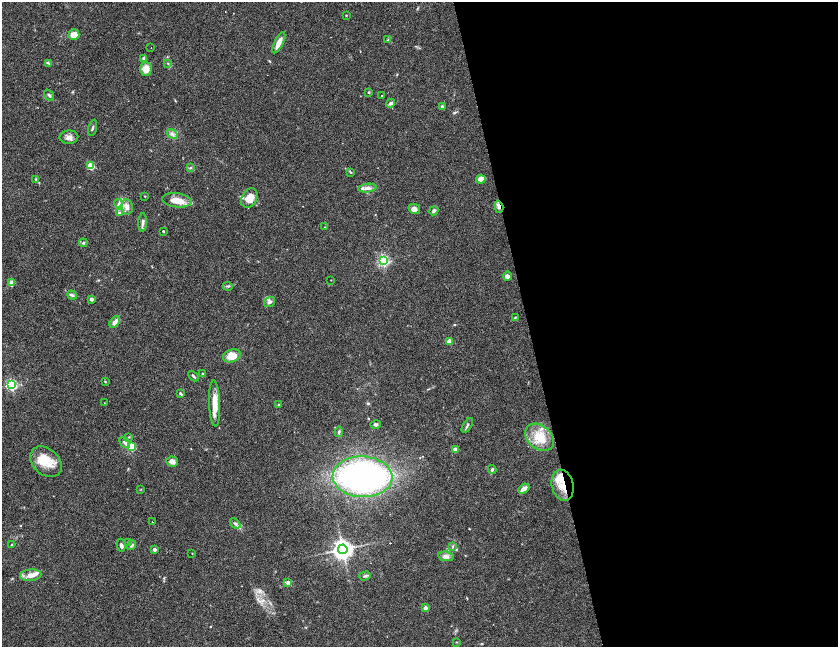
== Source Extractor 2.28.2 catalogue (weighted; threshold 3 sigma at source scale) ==
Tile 8 of 4 x 4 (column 4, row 2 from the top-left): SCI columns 5020-6691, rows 3146-4434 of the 6691 x 6175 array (HDU 1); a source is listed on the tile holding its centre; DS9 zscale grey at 2 x 2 block average (1 PNG px = mean of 2 x 2 image px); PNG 840 x 649 px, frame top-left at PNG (2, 2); each listed source drawn as its Kron ellipse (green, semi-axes under 4 px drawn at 4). Shown black and unused: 37% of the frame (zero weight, under 2 of 6 exposures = <1% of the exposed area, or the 3 px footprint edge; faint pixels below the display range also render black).
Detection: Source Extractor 2.28.2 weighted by HDU 2 'WHT'; one run over the whole footprint, this tile lists its part. Background 0.104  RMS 0.005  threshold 0.0205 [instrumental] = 3 sigma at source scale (4.09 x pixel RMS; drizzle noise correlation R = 1.36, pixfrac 0.8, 0.05/0.05 arcsec/px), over >= 5 px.
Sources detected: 94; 7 inside a brighter listed object's ellipse — not listed separately; the other 87 listed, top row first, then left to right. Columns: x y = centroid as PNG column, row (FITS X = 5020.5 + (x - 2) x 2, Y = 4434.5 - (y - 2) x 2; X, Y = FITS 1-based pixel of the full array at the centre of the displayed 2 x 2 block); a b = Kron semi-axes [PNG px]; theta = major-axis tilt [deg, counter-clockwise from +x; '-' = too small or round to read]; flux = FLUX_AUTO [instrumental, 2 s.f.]
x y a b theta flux
346 15 2 2 - 0.68
74 35 5 5 - 12
388 40 3 2 - 0.79
279 43 12 4 63 9.7
151 48 2 2 - 0.32
144 58 4 3 - 1.7
48 63 3 3 - 1.2
168 63 3 2 - 0.72
146 69 7 5 88 11
369 93 3 3 - 0.97
49 95 6 3 -51 1.6
382 96 2 2 - 0.63
391 103 5 3 - 2.7
442 106 4 3 - 1.3
93 128 8 2 74 1.5
172 134 6 3 -37 2.5
69 137 9 6 1 4.7
91 166 3 3 - 31
191 167 4 2 - 1
351 172 3 3 - 0.77
36 179 3 2 - 0.7
481 179 5 4 - 7.3
367 188 9 4 7 4.4
145 196 2 2 - 0.59
249 198 10 7 58 13
177 200 15 7 -8 13
119 203 4 3 - 2.2
127 207 7 5 -79 5
499 207 6 3 -73 4.2
414 209 6 5 - 4.7
434 211 5 3 - 2.4
119 213 4 4 - 2.1
143 223 9 4 87 3.1
324 227 2 2 - 0.38
163 231 2 2 - 1.6
83 243 4 3 - 1.2
383 261 3 3 - 160
507 276 4 4 - 3.8
331 280 2 2 - 0.5
12 283 2 2 - 17
228 286 5 3 - 1.4
72 295 5 4 - 1.8
91 299 2 2 - 5.6
270 302 6 4 37 2.5
515 318 4 2 - 0.94
115 322 6 4 52 6.1
449 341 3 2 - 20
232 356 9 6 19 13
202 374 3 3 - 0.76
193 376 6 2 -46 1.5
105 381 3 2 - 0.8
11 384 3 3 - 120
181 393 4 3 - 1.3
104 403 2 2 - 0.35
215 403 23 5 -88 15
278 405 3 2 - 0.84
376 424 5 3 - 2
467 425 8 2 58 1.8
339 432 5 3 - 1.4
129 437 3 2 - 0.75
540 437 16 11 -41 20
125 442 6 4 -49 2.6
131 447 3 3 - 51
455 449 4 4 - 2.8
172 461 6 5 - 4.6
46 462 18 13 -43 25
492 470 4 3 - 1.9
362 477 30 20 -2 330
563 485 16 10 -77 18
141 489 3 2 - 0.51
524 489 6 4 41 6
152 522 2 2 - 0.47
235 523 6 4 -39 2.5
128 543 3 3 - 0.89
12 545 4 2 - 0.84
121 545 6 3 -81 3
132 545 5 4 - 2.2
452 547 4 2 - 0.92
154 549 2 2 - 5.3
343 549 4 4 - 730
192 553 2 2 - 0.43
446 556 8 4 -10 3.8
31 575 11 6 6 6.8
365 576 6 3 16 1.9
288 583 4 3 - 4
425 608 2 2 - 9.2
457 642 3 2 - 0.61
Overlapping masked pixels (flux is a lower limit): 2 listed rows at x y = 499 207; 563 485
Diffuse or blended objects may show on this block-average render without a row.